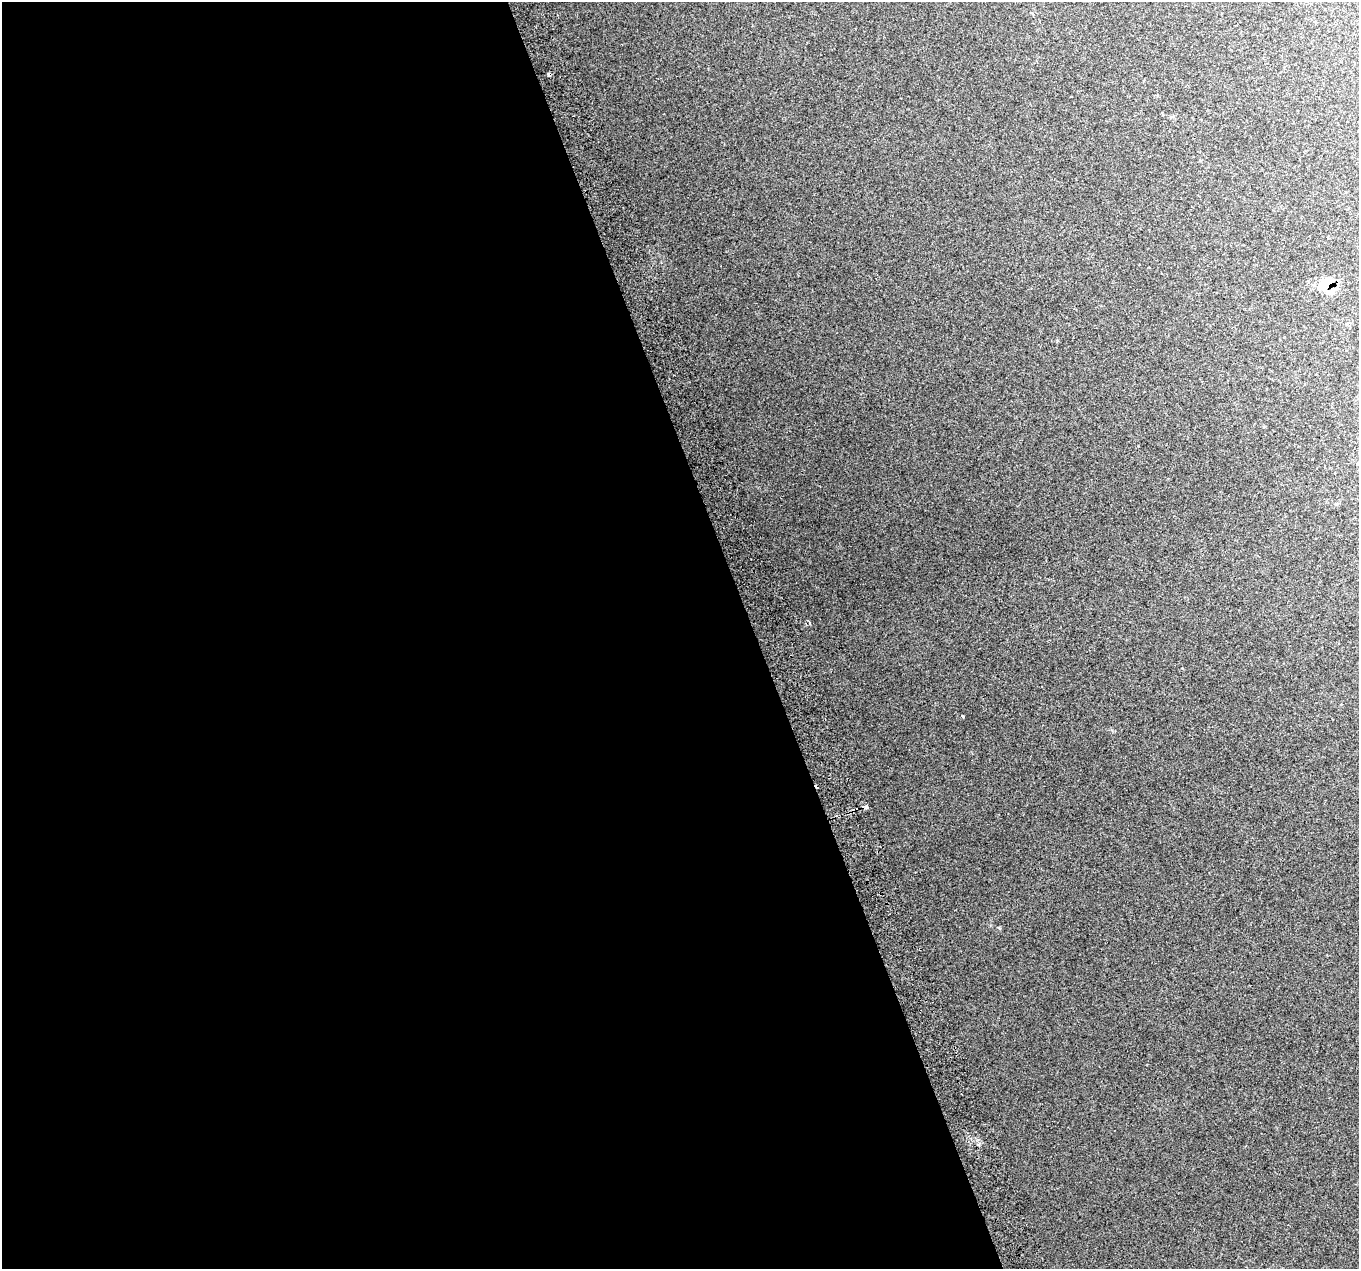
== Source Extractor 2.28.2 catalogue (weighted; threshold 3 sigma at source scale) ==
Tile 9 of 4 x 4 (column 1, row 3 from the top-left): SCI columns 43-1399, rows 1406-2672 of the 5515 x 5290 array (HDU 1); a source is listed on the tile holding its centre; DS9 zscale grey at full resolution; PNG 1361 x 1271 px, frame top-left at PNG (2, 2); no overlay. Shown black and unused: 56% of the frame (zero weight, under 2 of 3 exposures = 2% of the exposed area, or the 3 px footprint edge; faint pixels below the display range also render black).
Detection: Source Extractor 2.28.2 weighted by HDU 2 'WHT'; one run over the whole footprint, this tile lists its part. Background 0.0694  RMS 0.013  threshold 0.0591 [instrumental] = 3 sigma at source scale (4.5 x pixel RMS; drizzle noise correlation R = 1.50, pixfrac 1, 0.0396/0.0396 arcsec/px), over >= 5 px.
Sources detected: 6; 1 cosmic-ray / hot-pixel residue — not listed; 1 inside a brighter listed object's ellipse — not listed separately; the other 4 listed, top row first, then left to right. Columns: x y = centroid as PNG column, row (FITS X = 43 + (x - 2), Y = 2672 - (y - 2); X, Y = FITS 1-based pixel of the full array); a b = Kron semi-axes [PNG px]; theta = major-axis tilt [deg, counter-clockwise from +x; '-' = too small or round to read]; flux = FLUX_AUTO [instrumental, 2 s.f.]
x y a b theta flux
549 74 3 3 - 26
1327 284 22 12 59 21
963 716 3 3 - 6.5
817 786 4 2 - 4.9
Overlapping masked pixels (flux is a lower limit): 3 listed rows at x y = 549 74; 1327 284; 817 786